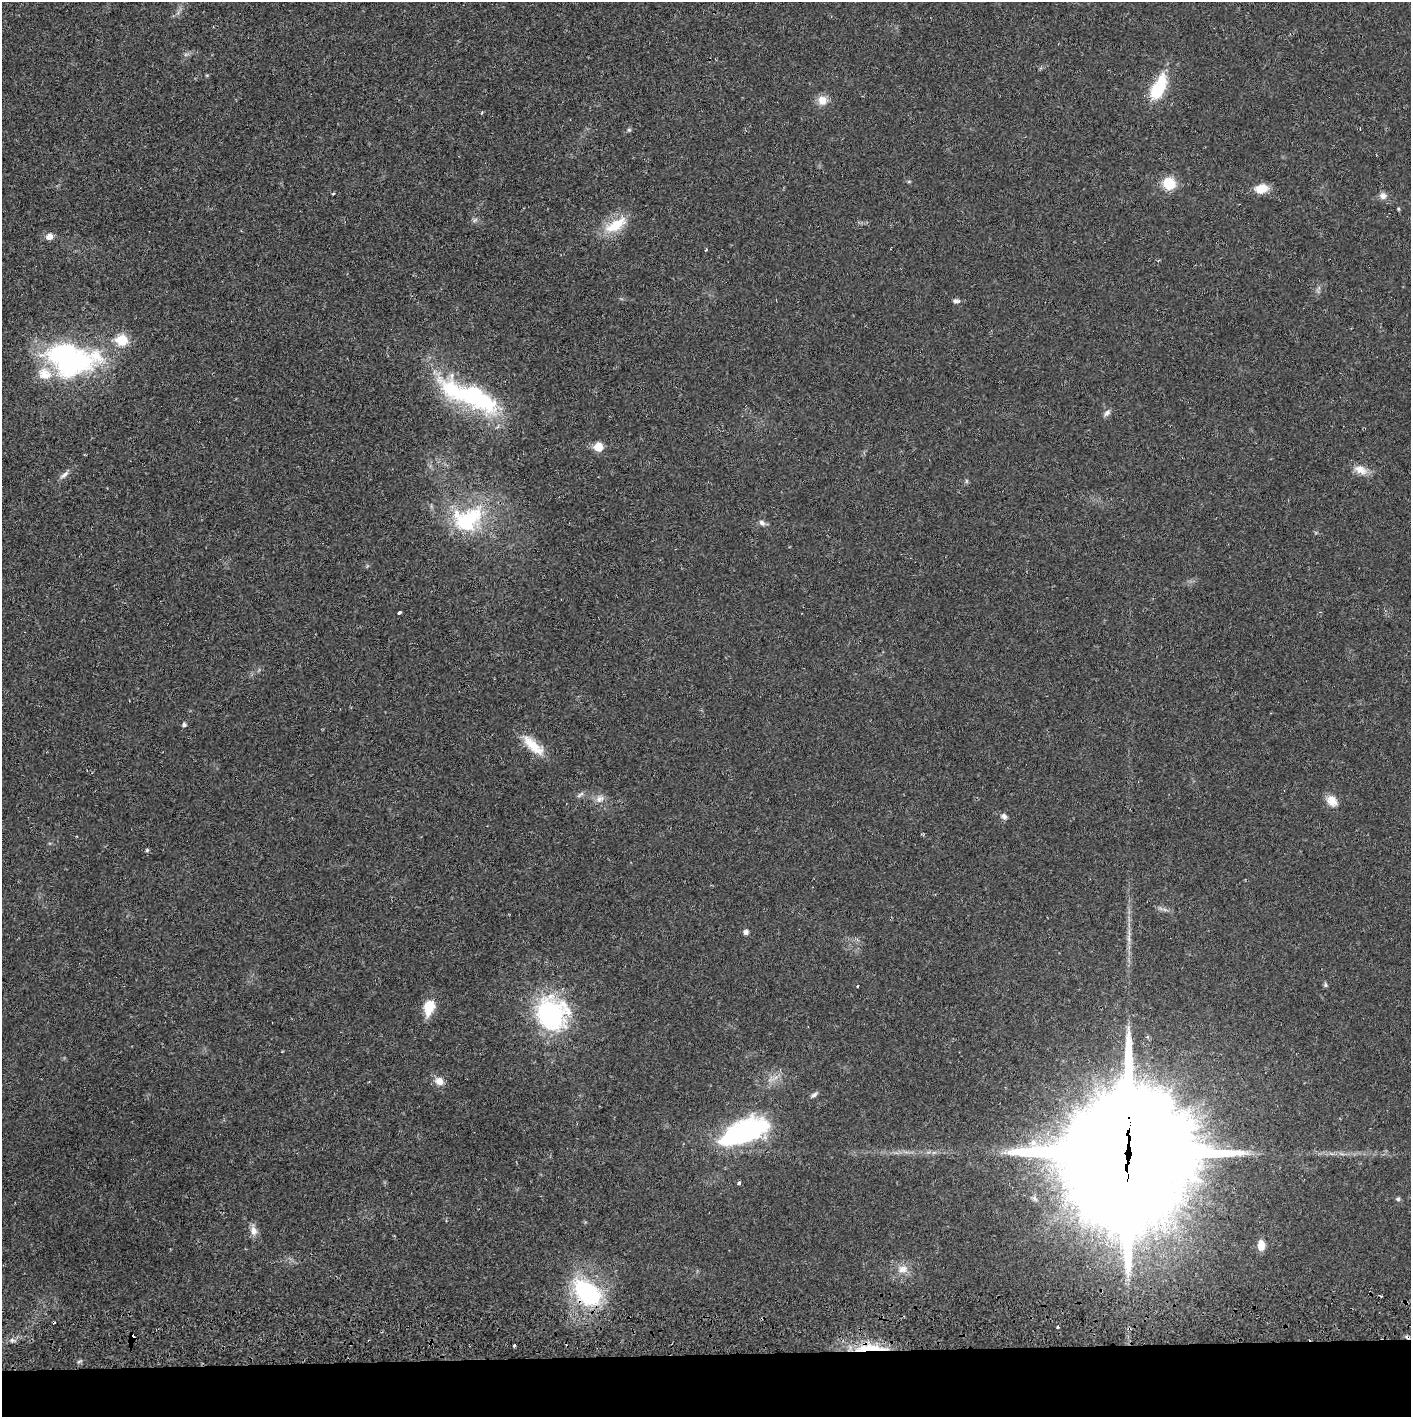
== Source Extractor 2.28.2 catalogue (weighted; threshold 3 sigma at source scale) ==
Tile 8 of 3 x 3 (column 2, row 3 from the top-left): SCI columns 1412-2820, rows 56-1470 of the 4235 x 4358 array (HDU 1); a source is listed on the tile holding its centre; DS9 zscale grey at full resolution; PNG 1413 x 1419 px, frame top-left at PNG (2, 2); no overlay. Shown black and unused: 4% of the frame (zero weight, under 2 of 3 exposures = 3% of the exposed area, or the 3 px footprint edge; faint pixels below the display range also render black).
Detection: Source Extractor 2.28.2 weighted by HDU 2 'WHT'; one run over the whole footprint, this tile lists its part. Background 0.0215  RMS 0.0035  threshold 0.0157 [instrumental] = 3 sigma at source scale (4.5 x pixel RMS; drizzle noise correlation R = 1.50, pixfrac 1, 0.05/0.05 arcsec/px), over >= 5 px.
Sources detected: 58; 1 inside a brighter object's white glare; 1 cosmic-ray / hot-pixel residue — not listed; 3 inside a brighter listed object's ellipse — not listed separately; the other 53 listed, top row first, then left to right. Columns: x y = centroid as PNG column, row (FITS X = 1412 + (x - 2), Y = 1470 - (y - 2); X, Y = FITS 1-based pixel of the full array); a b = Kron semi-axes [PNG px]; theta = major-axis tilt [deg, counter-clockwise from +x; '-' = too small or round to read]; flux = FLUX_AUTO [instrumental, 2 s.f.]
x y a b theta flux
1158 88 29 12 66 16
822 100 12 11 - 3.5
482 113 4 3 - 0.41
629 130 6 5 - 0.55
1169 184 11 9 -31 11
1261 189 14 9 11 5.5
333 193 3 2 - 0.44
1383 196 9 9 - 1.7
1398 209 4 4 - 0.36
475 220 9 3 45 0.56
616 225 31 13 31 10
49 237 7 7 - 2.4
956 301 10 5 -3 1
122 340 6 6 - 18
74 364 51 22 20 56
476 397 71 27 -30 44
1107 413 11 6 47 1.2
599 447 6 6 - 9.5
1361 470 19 10 -24 3.7
64 475 14 6 39 1.6
966 481 6 4 72 0.48
467 520 46 27 38 28
762 523 10 6 -39 1.2
399 612 4 3 - 1.4
184 725 5 5 - 0.92
533 745 36 12 -43 7.9
580 795 12 4 34 0.9
600 799 14 7 23 1.9
1332 801 15 12 -44 3.8
1004 816 7 6 - 1.3
147 850 4 4 - 0.46
746 932 6 5 - 1.2
1129 940 7 4 -72 0.9
1325 985 7 5 -82 0.59
858 986 3 2 - 0.24
429 1007 17 11 76 7.5
552 1014 39 36 -53 45
439 1081 12 9 -38 2.8
814 1095 10 5 43 0.98
744 1132 47 20 21 59
1033 1142 9 8 - 2.3
1127 1153 48 38 84 14000
739 1183 5 4 - 0.59
1398 1199 6 5 - 0.62
254 1231 13 9 -81 2.3
1261 1245 11 7 -87 3.5
903 1269 14 10 16 3.3
587 1292 30 20 -42 40
1058 1327 3 3 - 0.39
132 1337 5 4 - 4.4
1408 1337 7 3 -9 0.73
514 1345 3 3 - 1.2
870 1348 48 8 2 12
Overlapping masked pixels (flux is a lower limit): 5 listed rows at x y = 1127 1153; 587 1292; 132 1337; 1408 1337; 870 1348